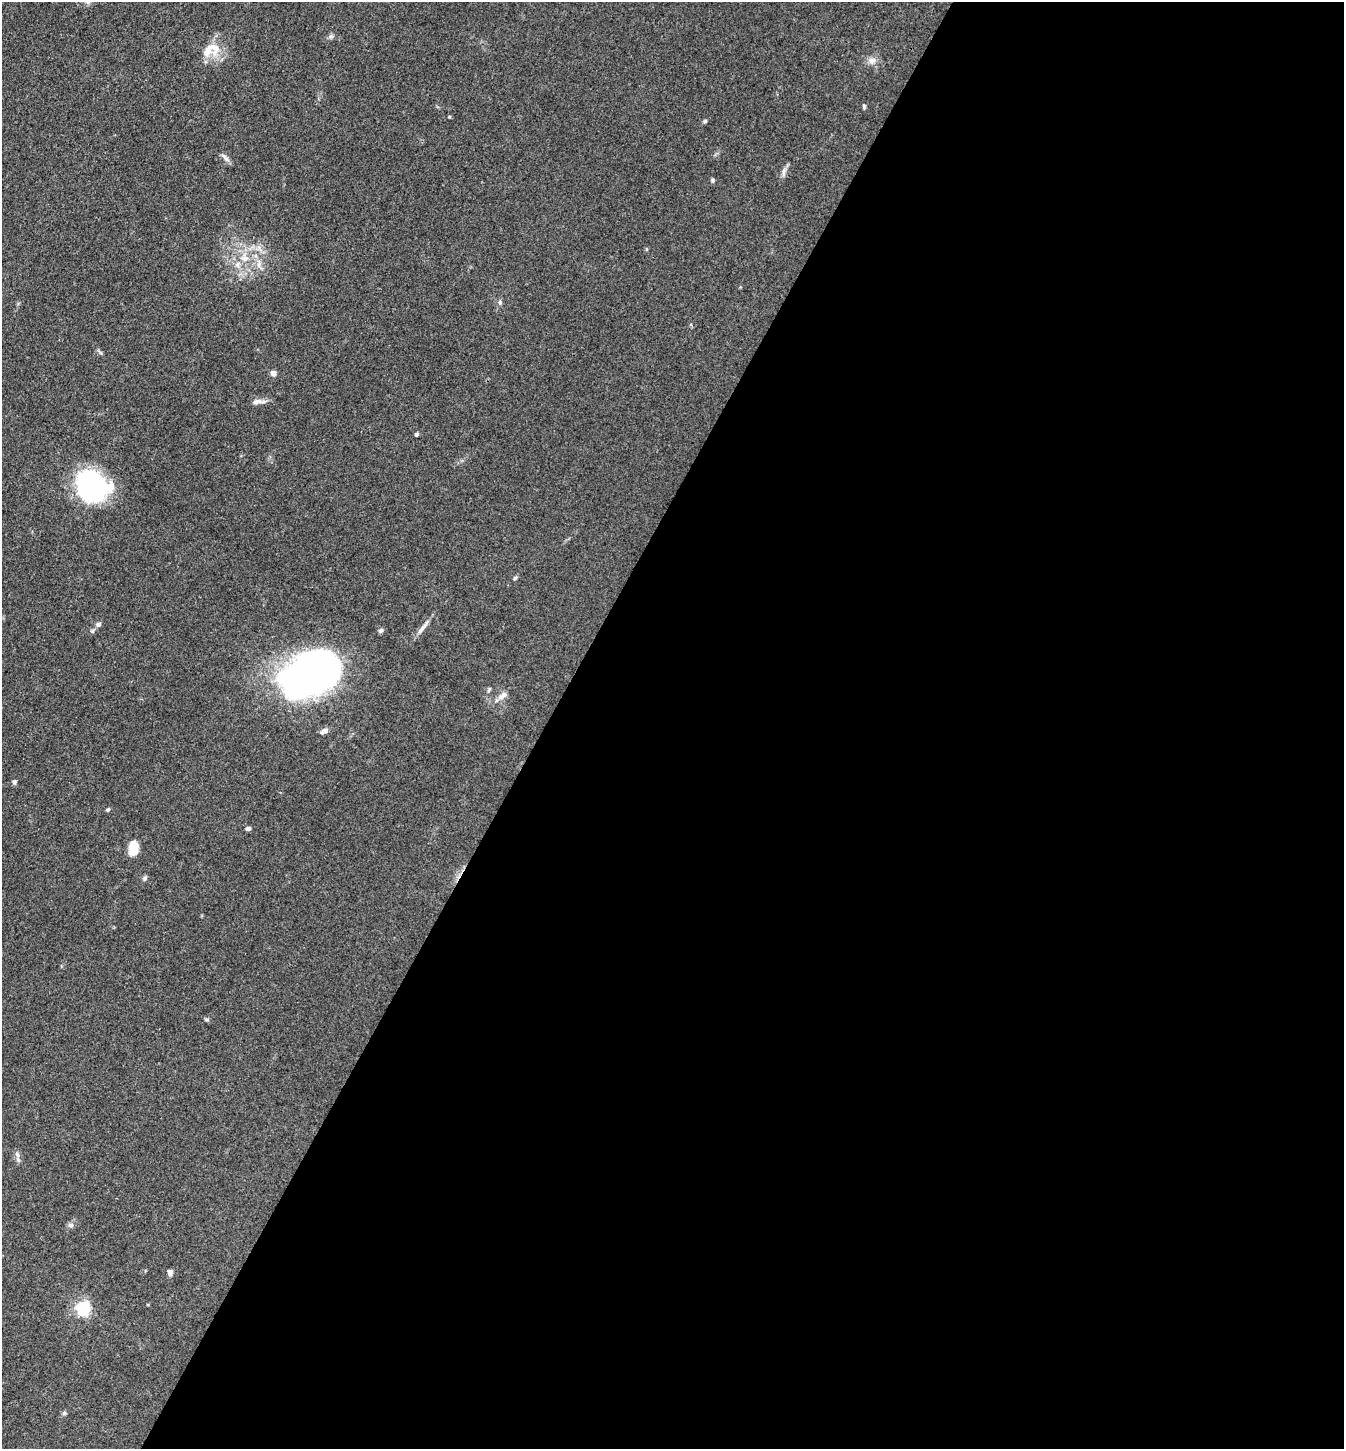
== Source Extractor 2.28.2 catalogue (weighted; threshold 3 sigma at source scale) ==
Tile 12 of 4 x 4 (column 4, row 3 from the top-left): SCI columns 4313-5654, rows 1450-2896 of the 5802 x 5793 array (HDU 1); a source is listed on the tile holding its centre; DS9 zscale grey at full resolution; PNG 1346 x 1451 px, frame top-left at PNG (2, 2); no overlay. Shown black and unused: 59% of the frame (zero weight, under 3 of 4 exposures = <1% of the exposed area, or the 3 px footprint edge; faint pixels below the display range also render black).
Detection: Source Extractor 2.28.2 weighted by HDU 2 'WHT'; one run over the whole footprint, this tile lists its part. Background 0.103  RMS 0.0062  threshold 0.0277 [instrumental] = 3 sigma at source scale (4.5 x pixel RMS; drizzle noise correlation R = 1.50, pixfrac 1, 0.05/0.05 arcsec/px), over >= 5 px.
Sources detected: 37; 2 inside a brighter object's white glare — not listed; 1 inside a brighter listed object's ellipse — not listed separately; the other 34 listed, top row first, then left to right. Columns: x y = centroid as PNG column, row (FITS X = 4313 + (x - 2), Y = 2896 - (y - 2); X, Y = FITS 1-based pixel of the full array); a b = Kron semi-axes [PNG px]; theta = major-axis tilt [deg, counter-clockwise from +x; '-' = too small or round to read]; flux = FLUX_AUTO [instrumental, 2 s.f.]
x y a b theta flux
331 36 6 5 - 1.3
215 48 19 12 89 10
871 60 11 8 11 3.5
864 107 6 4 -65 0.88
705 121 6 4 45 0.87
225 158 15 5 -50 2.3
783 172 12 4 89 2
713 180 6 4 -90 0.99
244 258 12 7 -7 4.5
237 265 8 6 82 2.4
259 265 9 4 82 2.1
500 302 7 5 -89 1.4
273 373 4 4 - 6.5
257 402 14 7 8 3.4
417 434 5 4 - 1
92 485 27 23 -36 110
515 578 7 4 45 0.87
98 624 7 6 - 1.6
423 627 25 5 51 3.8
381 630 6 5 - 1.3
319 671 43 34 34 300
503 695 14 7 35 4.2
324 731 11 6 28 2.4
14 782 6 5 - 1.3
108 810 6 4 47 0.93
248 829 6 4 21 1.5
133 849 15 9 89 11
145 878 7 6 - 1.4
207 1019 7 3 -1 0.9
18 1160 9 6 -63 2
71 1225 8 6 14 1.7
170 1273 6 5 - 2.6
83 1308 6 6 - 150
64 1413 6 5 - 1